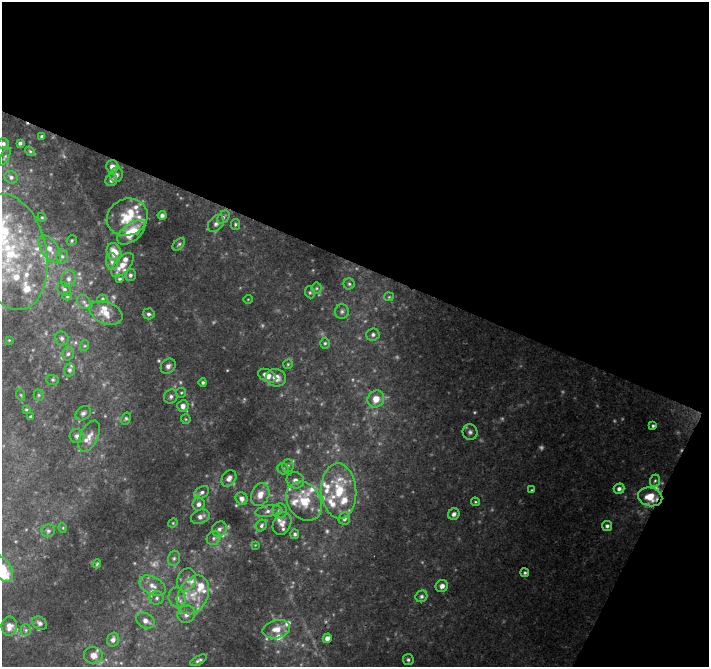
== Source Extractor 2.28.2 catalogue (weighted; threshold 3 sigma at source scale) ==
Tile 2 of 2 x 2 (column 2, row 1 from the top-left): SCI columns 708-1414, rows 722-1386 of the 1414 x 1440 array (HDU 1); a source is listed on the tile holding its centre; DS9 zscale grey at full resolution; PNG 711 x 669 px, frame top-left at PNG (2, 2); each listed source drawn as its Kron ellipse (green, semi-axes under 4 px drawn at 4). Shown black and unused: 43% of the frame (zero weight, under 2 of 3 exposures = <1% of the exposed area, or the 3 px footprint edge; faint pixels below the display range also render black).
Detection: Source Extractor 2.28.2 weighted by HDU 2 'WHT'; one run over the whole footprint, this tile lists its part. Background 0.0634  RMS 0.0056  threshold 0.0252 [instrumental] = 3 sigma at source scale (4.5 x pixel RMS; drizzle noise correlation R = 1.50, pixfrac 1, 0.0396/0.0396 arcsec/px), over >= 5 px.
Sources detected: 175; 19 too faint to see at this stretch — neither listed nor drawn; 37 inside a brighter listed object's ellipse — not listed separately; the other 119 listed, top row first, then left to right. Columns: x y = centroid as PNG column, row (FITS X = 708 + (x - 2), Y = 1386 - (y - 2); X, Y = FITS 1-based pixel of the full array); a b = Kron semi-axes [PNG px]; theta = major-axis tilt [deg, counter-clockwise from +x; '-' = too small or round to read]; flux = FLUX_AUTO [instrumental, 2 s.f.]
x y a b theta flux
42 137 4 3 - 1.4
3 143 5 5 - 1.6
20 143 4 4 - 1.4
30 151 5 4 - 0.74
5 157 9 4 61 1.1
112 167 6 6 - 2.5
116 175 7 6 - 2
11 177 7 6 - 1.7
111 180 6 5 - 1.9
162 215 4 4 - 1.4
42 217 5 4 - 0.69
127 217 21 18 26 15
223 217 7 5 51 1.4
216 224 9 7 49 2.3
235 224 5 4 - 0.87
131 232 16 8 37 15
72 240 5 5 - 0.93
179 244 7 4 45 1.1
50 249 15 8 -56 5.7
10 252 59 36 -78 80
114 252 9 7 -69 8.3
62 256 7 6 - 1.6
112 261 8 6 -86 1.8
122 265 15 7 49 5.7
130 275 6 5 - 1.5
69 279 8 7 - 2.3
120 279 3 3 - 0.7
349 284 5 5 - 1.1
317 288 5 5 - 0.94
64 289 8 6 -46 1.7
310 292 6 5 - 0.88
67 296 5 4 - 0.78
389 297 5 4 - 0.6
102 299 5 4 - 0.77
248 299 5 3 - 0.42
84 302 8 6 -52 1.6
342 311 7 7 - 1.6
106 313 17 11 -21 7
149 314 6 5 - 1.5
373 335 6 6 - 1.6
62 338 7 6 - 1.6
9 340 3 3 - 0.4
325 343 5 4 - 0.93
84 346 5 3 - 0.64
68 354 7 5 73 1.5
288 364 5 4 - 0.67
168 366 8 6 48 2.4
69 370 6 5 - 1.3
267 376 10 6 -28 5.4
276 378 10 8 -17 4.7
53 380 6 5 - 0.95
203 382 4 4 - 1.1
181 393 5 4 - 0.79
21 395 5 3 - 0.52
39 395 5 5 - 0.77
171 397 7 6 - 2
376 399 9 8 - 7.4
183 406 6 5 - 3.6
26 410 3 3 - 0.59
83 413 8 6 37 1.6
30 416 3 3 - 0.71
126 418 6 4 60 0.97
186 419 5 5 - 0.71
653 426 4 3 - 0.97
470 432 8 7 - 1.8
77 436 7 7 - 2.1
89 436 16 9 64 4
288 466 6 5 - 1.2
283 469 6 5 - 1.1
229 478 9 6 56 2.8
295 480 9 8 - 3.1
655 481 6 5 - 0.99
619 489 5 5 - 2.1
532 490 4 3 - 0.52
339 491 28 17 -86 23
202 492 8 5 33 1.7
260 495 12 9 67 4.9
650 497 12 9 -14 12
242 499 6 5 - 3
304 501 21 16 -56 15
475 502 4 3 - 0.61
199 504 6 6 - 2.2
268 511 13 5 9 2.4
280 511 7 7 - 2.4
454 514 6 5 - 1.9
200 517 10 6 22 2.9
344 518 6 6 - 1.9
173 523 5 4 - 0.59
282 524 12 8 67 3.2
261 525 6 5 - 1.3
607 526 5 5 - 1.5
63 528 5 3 - 0.48
219 529 8 7 - 2.1
48 531 7 6 - 1.3
295 534 5 4 - 1.1
214 538 7 6 - 1.7
255 545 4 4 - 0.49
174 558 8 6 75 1.7
97 564 4 3 - 0.65
2 569 14 9 -59 14
525 573 4 4 - 0.98
186 580 12 9 70 3.8
152 586 14 8 -28 5.3
442 586 6 6 - 2.8
193 595 20 14 64 13
421 596 6 5 - 1.4
157 598 7 6 - 1.9
177 598 10 8 -72 3.5
186 614 9 8 - 3.7
145 621 10 7 -29 3.9
40 623 8 6 -33 2.1
9 626 10 7 81 4.1
276 629 14 9 14 6.6
26 630 5 5 - 1.1
327 638 5 4 - 3
113 640 7 6 - 2.5
93 655 9 8 - 4.9
198 660 9 4 28 1.4
408 660 5 5 - 1.1
Overlapping masked pixels (flux is a lower limit): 1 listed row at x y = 650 497
Isophote crosses this tile's border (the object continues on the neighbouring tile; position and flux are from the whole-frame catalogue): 3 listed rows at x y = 3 143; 10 252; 2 569